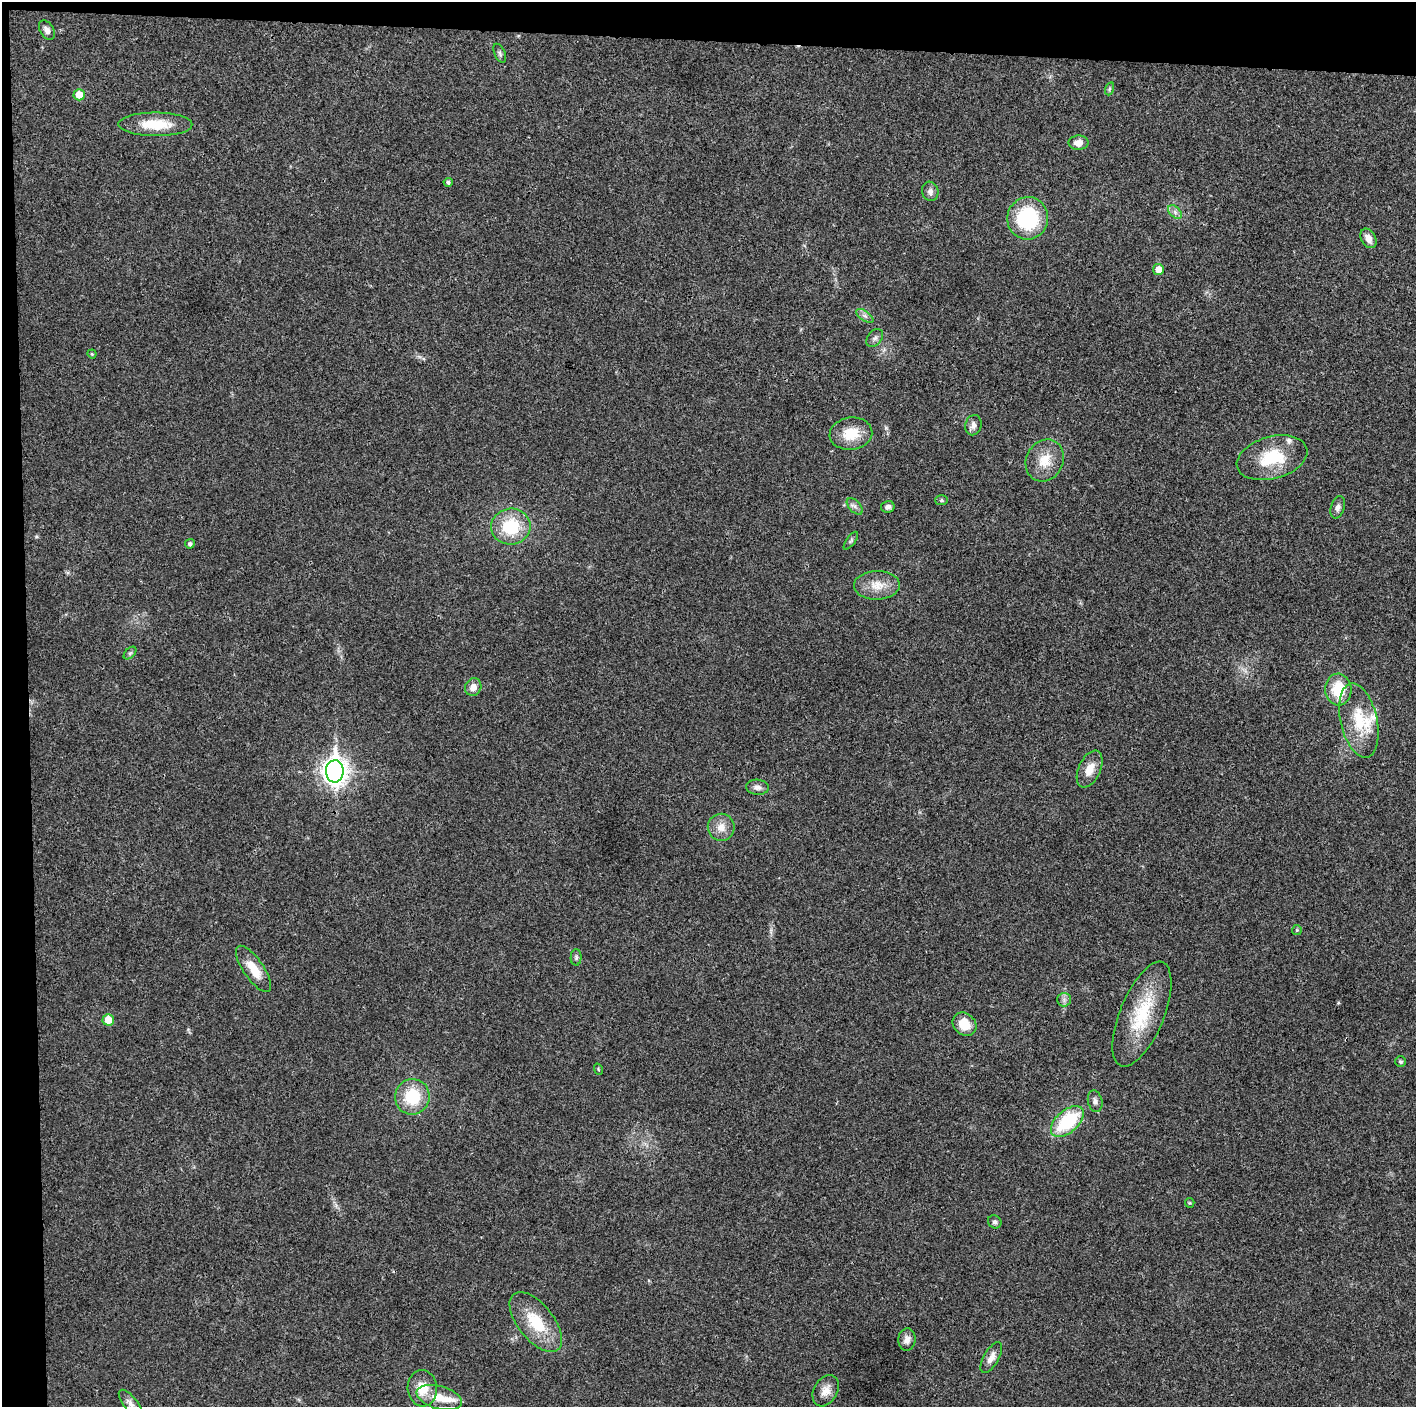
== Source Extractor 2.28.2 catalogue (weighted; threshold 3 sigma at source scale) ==
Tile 1 of 3 x 3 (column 1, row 1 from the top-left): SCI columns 1-1414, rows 2815-4219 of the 4244 x 4222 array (HDU 1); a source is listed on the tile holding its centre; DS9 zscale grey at full resolution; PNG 1418 x 1409 px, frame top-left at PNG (2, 2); each listed source drawn as its Kron ellipse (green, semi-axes under 4 px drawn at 4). Shown black and unused: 5% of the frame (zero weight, under 3 of 4 exposures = <1% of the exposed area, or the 3 px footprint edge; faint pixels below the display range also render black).
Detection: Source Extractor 2.28.2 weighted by HDU 2 'WHT'; one run over the whole footprint, this tile lists its part. Background 0.0193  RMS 0.0039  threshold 0.0177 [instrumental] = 3 sigma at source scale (4.5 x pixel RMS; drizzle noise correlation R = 1.50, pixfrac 1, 0.05/0.05 arcsec/px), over >= 5 px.
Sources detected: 60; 4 inside a brighter listed object's ellipse — not listed separately; the other 56 listed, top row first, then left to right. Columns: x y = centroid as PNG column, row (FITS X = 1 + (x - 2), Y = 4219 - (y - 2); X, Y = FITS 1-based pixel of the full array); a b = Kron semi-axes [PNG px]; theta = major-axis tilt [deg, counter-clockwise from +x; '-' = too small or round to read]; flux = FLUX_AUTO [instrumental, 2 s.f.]
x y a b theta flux
47 30 10 6 -59 1.9
500 53 10 5 -66 0.94
1109 89 6 4 71 0.7
79 95 6 5 - 6.5
155 124 37 12 0 12
1078 143 10 7 -1 3
448 182 4 4 - 0.92
930 191 9 8 - 1.8
1175 212 8 5 -46 1.3
1028 218 21 20 - 31
1368 238 10 7 -61 3
1158 269 5 5 - 4
865 316 10 5 -35 1.2
875 338 10 7 52 1.3
92 354 4 4 - 0.51
973 425 10 8 76 2
851 434 21 16 8 9.2
1272 458 36 21 15 18
1045 460 22 18 62 8.3
941 500 6 5 - 0.66
855 506 10 5 -47 1.4
888 507 7 5 13 1.5
1338 507 11 7 72 1.6
511 527 20 18 5 18
851 541 10 4 54 0.84
190 544 5 4 - 1
877 585 23 14 1 6.7
130 653 7 4 44 0.77
473 687 9 8 - 2.9
1338 689 16 13 -85 12
1359 721 38 18 -77 15
1090 769 20 11 65 5.2
335 771 11 9 -90 350
757 787 11 7 -4 1.9
721 827 13 13 - 4.3
1297 930 5 5 - 0.49
576 957 8 5 89 0.84
254 969 27 10 -55 7.6
1064 1000 7 6 - 1.2
1142 1014 56 22 68 23
108 1020 6 5 - 5.7
964 1024 13 10 -42 7.1
1401 1062 5 5 - 0.72
598 1069 6 3 -72 0.4
412 1097 18 17 - 17
1095 1101 11 7 -78 1.7
1067 1122 19 11 41 25
1190 1203 5 4 - 0.4
995 1222 7 6 - 0.99
536 1322 36 18 -51 15
907 1340 11 8 84 2.3
991 1358 17 7 61 3
422 1388 18 14 -86 7.3
826 1391 17 11 60 4
439 1398 23 11 -16 6.8
130 1403 16 7 -51 2.2
Isophote crosses this tile's border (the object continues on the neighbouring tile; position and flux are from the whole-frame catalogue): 1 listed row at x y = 130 1403